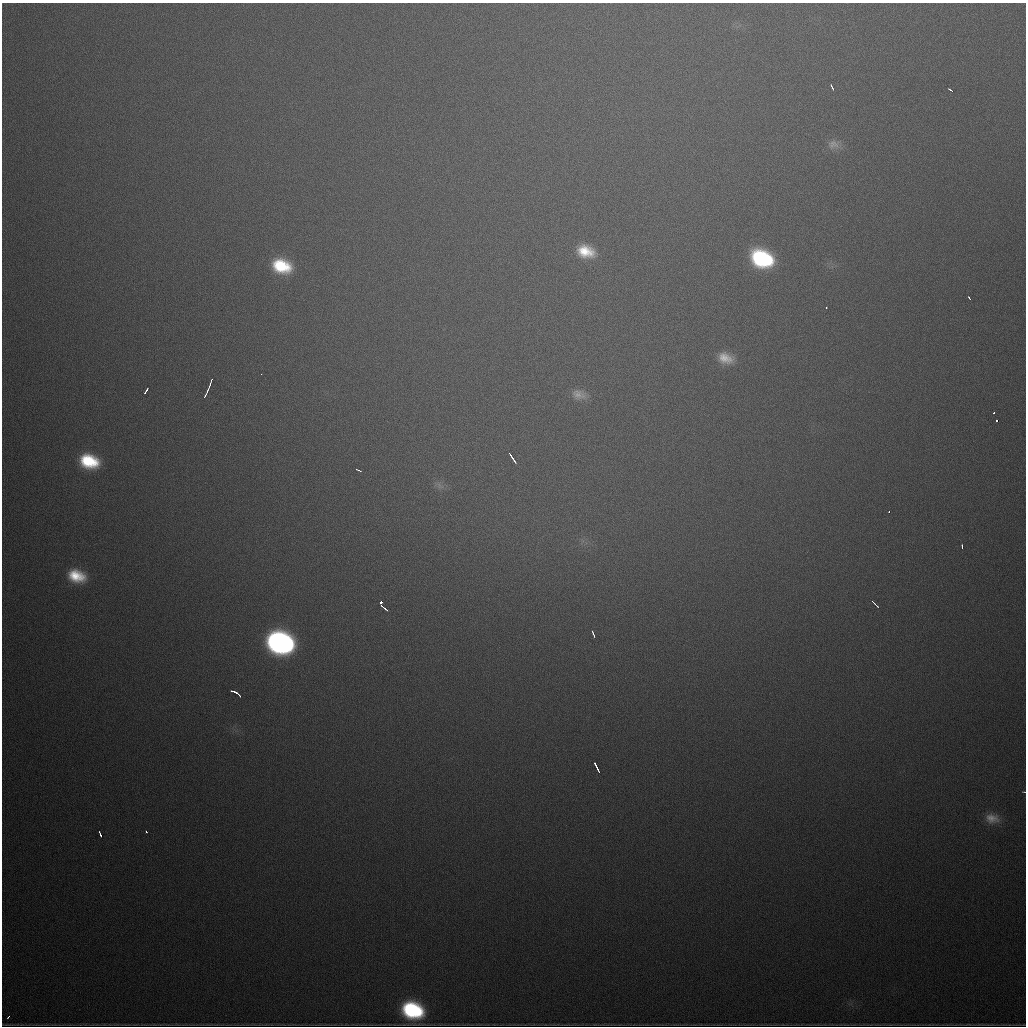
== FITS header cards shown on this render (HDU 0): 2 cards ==
NAXIS1  =                 1024
NAXIS2  =                 1024

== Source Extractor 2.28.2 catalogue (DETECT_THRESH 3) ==
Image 1024 x 1024 px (HDU 0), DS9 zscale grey, 1 PNG px = 1 image px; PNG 1028 x 1028 px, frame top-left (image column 1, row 1024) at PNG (2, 3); no overlay
Background 820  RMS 24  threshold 71.4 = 3 sigma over >= 5 px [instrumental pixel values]
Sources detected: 39; all 39 listed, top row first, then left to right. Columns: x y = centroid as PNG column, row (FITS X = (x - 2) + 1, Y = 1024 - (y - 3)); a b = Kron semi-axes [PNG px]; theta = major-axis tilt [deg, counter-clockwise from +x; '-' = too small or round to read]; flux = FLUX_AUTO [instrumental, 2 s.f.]
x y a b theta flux
832 87 6 2 -64 4100
951 90 6 2 -36 3900
833 144 17 12 1 15000
586 251 21 14 -15 49000
762 258 20 14 -23 190000
281 266 19 14 -18 83000
969 298 4 2 - 2200
826 307 3 2 - 1500
725 358 19 13 -17 29000
261 374 2 2 - 7500
211 380 3 2 - 2200
210 384 6 2 72 4400
146 391 6 2 58 4700
207 391 6 2 68 3400
579 394 20 12 -13 19000
205 395 4 2 - 2700
994 413 3 2 - 2500
997 420 3 3 - 12000
512 457 11 2 -57 9400
89 461 18 13 -17 87000
358 470 5 2 - 2900
440 486 13 7 -32 9000
889 511 3 2 - 2000
962 546 4 2 - 3200
76 576 20 14 -19 53000
381 602 3 3 - 8300
875 604 7 2 -45 7200
384 608 9 2 -40 6800
593 634 7 2 -70 4300
280 643 20 15 -17 650000
236 693 11 3 -31 14000
596 767 10 2 -64 8300
1024 792 3 2 - 1400
992 818 18 12 -9 21000
146 831 3 2 - 2400
100 834 6 3 -67 5900
412 1010 18 14 -18 180000
8 1017 4 2 - 2500
980 1024 16 3 0 2000
At the frame edge (FLAGS 8, measured only in part): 1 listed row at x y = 1024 792